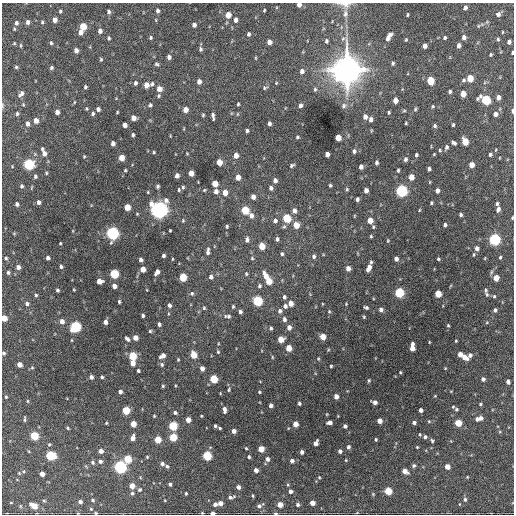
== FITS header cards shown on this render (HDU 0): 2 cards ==
NAXIS1  =                  512 / Axis length
NAXIS2  =                  512 / Axis length

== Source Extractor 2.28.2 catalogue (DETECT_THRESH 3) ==
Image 512 x 512 px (HDU 0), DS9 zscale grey, 1 PNG px = 1 image px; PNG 516 x 516 px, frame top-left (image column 1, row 512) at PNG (2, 3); no overlay
Background 1370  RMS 39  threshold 116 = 3 sigma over >= 5 px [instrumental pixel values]
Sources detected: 399; all 399 listed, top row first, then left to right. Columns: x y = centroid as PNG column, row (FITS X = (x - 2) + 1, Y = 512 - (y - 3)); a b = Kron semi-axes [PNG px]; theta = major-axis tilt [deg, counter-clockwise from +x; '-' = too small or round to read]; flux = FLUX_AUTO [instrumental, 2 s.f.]
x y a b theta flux
344 4 19 9 -8 2.0e+04
299 5 4 4 - 1.3e+04
465 8 4 3 - 6.9e+03
157 10 4 4 - 6.1e+03
264 10 3 2 - 2.5e+03
60 11 4 3 - 3.7e+03
109 12 5 4 - 6.2e+03
345 14 11 7 83 1.3e+04
498 14 6 5 - 1.0e+04
228 15 5 4 - 3.3e+04
407 15 4 2 - 2.7e+03
54 20 5 4 - 1.7e+04
156 20 5 3 - 1.9e+03
236 20 5 4 - 1.0e+04
28 22 5 4 - 8.8e+03
42 22 4 4 - 3.4e+03
16 23 5 4 - 6.7e+03
194 25 4 4 - 9.5e+03
83 26 5 4 - 5.8e+04
478 26 6 3 71 2.7e+03
14 29 3 3 - 2.6e+03
100 31 5 4 - 1.1e+04
80 32 5 4 - 1.4e+04
502 32 4 3 - 2.0e+03
248 34 5 4 - 5.4e+03
389 35 5 4 - 9.0e+03
464 37 5 4 - 1.1e+04
109 38 4 3 - 4.2e+03
151 38 4 4 - 3.6e+03
388 38 6 4 79 9.2e+03
444 38 3 3 - 4.0e+03
498 39 5 4 - 3.4e+03
406 40 4 3 - 2.5e+03
326 41 5 4 - 4.9e+03
269 42 4 4 - 1.4e+04
509 42 4 4 - 8.6e+03
14 43 4 4 - 2.4e+03
51 43 4 3 - 3.9e+03
21 45 6 3 -82 2.8e+03
459 45 4 4 - 1.1e+04
425 46 4 4 - 1.3e+04
201 49 6 5 - 5.4e+03
76 50 4 4 - 1.2e+04
512 53 4 2 - 3.8e+03
491 55 3 3 - 2.9e+03
169 57 4 4 - 8.9e+03
256 58 4 3 - 2.1e+03
101 59 5 3 - 3.2e+03
393 63 4 3 - 3.9e+03
157 64 6 4 -22 4.1e+03
16 67 4 4 - 3.5e+03
51 68 4 4 - 5.2e+03
347 70 12 11 - 3.1e+06
302 71 6 5 - 9.4e+03
470 78 5 4 - 4.9e+04
464 80 5 4 - 4.4e+03
430 81 6 5 - 6.5e+04
199 82 5 4 - 1.2e+04
135 83 5 4 - 6.5e+03
276 83 5 3 - 2.3e+03
152 84 6 5 - 4.8e+03
146 85 5 4 - 2.0e+04
85 87 4 3 - 4.2e+03
265 88 7 5 9 4.3e+03
159 89 5 5 - 2.0e+04
315 89 6 4 75 4.1e+03
450 92 4 3 - 4.4e+03
21 94 8 5 47 9.4e+03
463 94 5 4 - 2.9e+04
159 96 5 4 - 3.4e+03
498 97 4 4 - 1.2e+04
395 100 5 4 - 2.0e+04
486 100 6 5 - 1.8e+05
23 104 5 4 - 2.7e+03
238 104 3 3 - 2.9e+03
3 105 8 4 90 3.9e+03
150 105 5 4 - 4.7e+03
300 105 6 5 - 6.5e+03
344 106 8 7 - 7.6e+03
433 106 4 4 - 2.8e+03
86 109 4 3 - 2.4e+03
98 109 4 4 - 8.1e+03
415 109 5 4 - 3.4e+03
185 110 5 4 - 2.3e+04
404 111 6 4 1 2.7e+03
512 111 4 2 - 8.7e+03
57 112 4 4 - 1.3e+04
117 112 3 2 - 2.3e+03
389 112 3 2 - 3.0e+03
17 113 5 4 - 4.0e+03
93 114 5 4 - 4.6e+03
495 114 5 5 - 1.1e+04
203 115 4 3 - 3.0e+03
213 116 7 3 -81 7.0e+03
365 117 6 5 - 1.0e+04
133 118 5 4 - 1.8e+04
371 119 5 4 - 9.2e+03
36 121 5 4 - 1.7e+04
406 123 3 2 - 2.4e+03
27 124 5 4 - 1.0e+04
269 124 4 3 - 6.6e+03
125 125 4 4 - 1.6e+04
453 125 4 3 - 3.6e+03
435 126 5 4 - 4.7e+03
247 131 4 3 - 4.1e+03
133 135 4 3 - 4.1e+03
297 137 4 3 - 3.8e+03
338 138 5 4 - 3.2e+04
465 141 5 4 - 5.5e+04
113 143 4 4 - 1.0e+04
454 143 5 3 - 6.1e+03
446 147 6 5 - 5.9e+03
440 150 5 4 - 2.9e+03
354 151 5 4 - 6.3e+03
154 152 3 3 - 2.6e+03
44 153 7 5 -74 1.7e+04
187 153 5 3 - 1.8e+03
327 154 4 4 - 1.2e+04
434 154 3 2 - 2.0e+03
490 154 4 3 - 4.4e+03
416 155 4 3 - 4.2e+03
236 156 5 4 - 1.9e+04
84 157 4 3 - 2.5e+03
121 158 5 4 - 2.9e+04
405 159 5 4 - 6.2e+03
219 162 5 4 - 3.6e+04
377 162 4 3 - 5.6e+03
28 164 5 5 - 2.9e+05
292 165 6 4 33 4.4e+03
471 165 5 4 - 2.5e+04
12 166 4 2 - 1.6e+03
361 167 4 4 - 1.0e+04
429 169 4 3 - 5.7e+03
125 170 3 3 - 3.0e+03
398 170 4 3 - 3.5e+03
46 173 4 3 - 2.7e+03
191 173 5 4 - 2.3e+04
35 176 5 4 - 4.4e+03
177 176 4 4 - 1.2e+04
238 177 5 4 - 2.0e+04
411 177 5 4 - 3.1e+04
275 180 5 4 - 9.9e+03
215 184 5 4 - 4.2e+04
330 185 3 3 - 3.6e+03
22 186 4 3 - 4.6e+03
158 186 4 3 - 4.3e+03
183 187 4 3 - 3.7e+03
271 188 4 4 - 7.2e+03
347 189 5 4 - 3.1e+03
179 190 5 3 - 2.9e+03
204 190 4 3 - 2.4e+03
366 190 4 4 - 1.2e+04
216 191 5 5 - 1.1e+04
401 191 6 5 - 4.3e+05
437 191 4 4 - 1.1e+04
225 192 5 5 - 2.4e+04
253 197 5 4 - 1.4e+04
357 199 4 3 - 6.0e+03
39 202 4 4 - 8.1e+03
431 203 3 3 - 3.0e+03
17 204 4 3 - 7.1e+03
497 204 4 3 - 4.8e+03
127 207 5 4 - 3.7e+04
498 209 5 4 - 9.4e+03
159 210 7 7 - 1.2e+06
245 210 5 5 - 7.9e+04
419 210 5 3 - 2.2e+03
294 211 6 5 - 1.2e+04
251 215 6 5 - 1.2e+04
461 215 3 3 - 4.6e+03
287 218 5 5 - 1.0e+05
512 218 3 2 - 2.4e+03
183 220 5 4 - 2.8e+03
370 220 5 4 - 3.2e+04
275 221 5 5 - 7.8e+03
296 225 5 5 - 3.4e+04
445 225 4 3 - 6.4e+03
227 226 6 4 79 3.5e+03
284 227 6 5 - 3.8e+03
373 227 5 4 - 3.3e+03
170 231 3 2 - 2.4e+03
112 233 6 5 - 5.8e+05
371 236 4 3 - 2.7e+03
277 239 5 4 - 5.5e+03
494 239 5 5 - 3.9e+05
247 240 7 5 86 7.8e+03
388 241 5 3 - 2.4e+03
60 243 3 2 - 2.7e+03
262 246 5 4 - 4.4e+04
477 248 6 5 - 1.0e+04
208 251 11 5 83 8.2e+03
282 254 4 3 - 4.1e+03
163 256 4 3 - 5.5e+03
314 256 6 5 - 6.3e+03
500 257 4 3 - 3.6e+03
6 258 5 4 - 4.1e+03
48 258 4 4 - 7.7e+03
252 258 5 4 - 2.9e+03
485 258 4 3 - 1.8e+03
172 259 4 3 - 2.1e+03
396 259 4 4 - 1.1e+04
438 259 3 3 - 3.1e+03
141 260 4 4 - 7.4e+03
371 262 4 4 - 3.5e+03
18 267 4 4 - 1.1e+04
61 267 4 3 - 5.1e+03
348 268 5 4 - 1.4e+04
369 268 7 4 64 1.7e+04
143 269 5 4 - 2.5e+04
8 272 4 4 - 4.8e+03
157 272 6 4 58 1.3e+04
114 274 5 5 - 1.6e+05
246 274 5 4 - 3.2e+03
266 276 10 5 -61 2.6e+04
183 277 5 5 - 7.8e+04
211 277 5 5 - 9.3e+03
496 278 5 4 - 3.2e+04
99 281 5 4 - 2.4e+04
269 281 5 5 - 5.0e+04
114 286 4 4 - 1.5e+04
259 286 5 4 - 4.4e+03
57 290 4 3 - 5.1e+03
74 290 3 2 - 2.0e+03
485 290 6 5 - 4.2e+03
399 292 5 5 - 1.9e+05
192 294 6 5 - 4.9e+03
438 294 5 4 - 4.9e+04
487 294 8 5 -69 5.0e+03
36 295 4 4 - 3.6e+03
494 296 5 4 - 3.6e+03
284 297 5 4 - 5.2e+03
257 301 5 5 - 2.0e+05
119 302 3 3 - 4.0e+03
27 303 5 5 - 7.1e+03
291 303 5 4 - 2.0e+04
346 304 3 3 - 2.1e+03
169 305 5 4 - 7.5e+03
285 306 5 5 - 7.6e+03
233 307 5 4 - 3.3e+03
366 307 5 3 - 4.6e+03
204 308 5 4 - 3.6e+03
381 310 5 4 - 8.8e+03
495 310 5 4 - 6.8e+03
280 311 6 5 - 6.9e+03
329 311 5 4 - 2.9e+03
240 312 4 4 - 6.5e+03
143 316 4 3 - 5.4e+03
228 316 9 5 -4 6.8e+03
364 317 4 4 - 2.7e+03
4 318 5 4 - 3.3e+04
284 319 6 5 - 7.5e+03
62 321 5 4 - 1.4e+04
105 322 4 4 - 1.1e+04
487 322 5 3 - 2.5e+03
159 324 4 3 - 6.2e+03
448 325 4 4 - 2.9e+03
75 327 6 5 - 3.0e+05
289 327 5 5 - 1.3e+04
271 328 5 4 - 4.2e+03
150 331 4 4 - 3.3e+03
323 337 5 4 - 3.3e+04
135 338 4 4 - 2.0e+04
127 339 7 4 -43 6.6e+03
281 339 5 5 - 3.8e+04
456 341 3 3 - 2.4e+03
429 342 4 2 - 1.9e+03
412 347 8 4 87 2.6e+04
289 348 5 4 - 3.6e+04
218 352 4 4 - 3.0e+03
3 353 4 4 - 5.2e+03
460 354 5 4 - 1.6e+04
193 355 5 4 - 5.4e+04
470 355 6 5 - 8.1e+03
132 356 5 5 - 1.1e+05
163 356 6 4 32 1.4e+04
272 357 5 3 - 2.4e+03
464 357 6 4 -40 2.2e+04
318 359 4 3 - 2.5e+03
178 360 4 4 - 2.5e+03
132 363 4 4 - 1.9e+04
19 364 4 4 - 2.0e+04
162 364 6 5 - 5.1e+03
331 366 3 3 - 3.0e+03
32 368 5 3 - 2.6e+03
202 368 4 4 - 1.5e+04
445 368 3 3 - 2.0e+03
138 371 3 3 - 4.4e+03
400 372 3 2 - 2.4e+03
91 377 4 4 - 7.8e+03
102 377 4 3 - 4.5e+03
214 379 5 5 - 8.8e+04
483 379 4 4 - 8.6e+03
369 380 4 3 - 2.9e+03
508 381 5 3 - 6.5e+03
163 386 4 4 - 3.2e+03
229 390 5 3 - 2.8e+03
120 392 4 4 - 7.6e+03
259 392 3 2 - 2.6e+03
336 396 4 4 - 1.6e+04
435 396 3 3 - 1.9e+03
6 397 4 4 - 2.8e+03
28 401 4 3 - 2.5e+03
375 402 5 4 - 1.2e+04
299 403 3 3 - 4.7e+03
480 404 4 3 - 2.8e+03
271 405 4 4 - 9.6e+03
456 409 6 5 - 4.7e+03
126 410 5 5 - 7.4e+04
224 410 6 3 -84 8.9e+03
421 410 4 4 - 1.0e+04
175 413 5 4 - 5.2e+03
327 414 4 3 - 1.7e+03
154 416 3 3 - 2.6e+03
201 416 3 3 - 2.0e+03
481 418 4 4 - 9.9e+03
25 419 7 2 87 3.6e+03
477 419 4 3 - 7.0e+03
188 420 4 4 - 2.0e+04
380 421 4 4 - 1.9e+04
429 421 4 4 - 2.7e+03
329 422 5 4 - 1.2e+04
414 422 4 3 - 7.3e+03
106 423 3 3 - 2.5e+03
458 423 5 4 - 5.3e+04
133 424 4 4 - 3.1e+04
295 424 4 4 - 2.5e+04
173 426 5 5 - 1.4e+05
215 426 3 3 - 4.2e+03
345 426 4 3 - 6.2e+03
68 428 4 3 - 3.2e+03
220 428 3 2 - 3.0e+03
234 431 4 4 - 1.3e+04
34 436 5 5 - 1.2e+05
173 437 5 5 - 8.6e+04
425 437 5 5 - 6.2e+03
132 438 5 4 - 1.7e+04
158 439 5 4 - 5.2e+04
376 439 3 2 - 3.2e+03
432 441 4 3 - 3.6e+03
316 443 5 4 - 1.3e+04
49 444 4 3 - 3.2e+03
348 447 4 4 - 6.0e+03
417 447 3 3 - 2.2e+03
246 448 3 3 - 2.4e+03
261 449 4 4 - 3.9e+04
101 451 4 4 - 1.4e+04
340 451 4 3 - 8.1e+03
302 452 4 3 - 7.8e+03
207 455 5 5 - 1.4e+05
51 456 6 5 - 1.5e+05
147 457 4 3 - 2.7e+03
249 457 4 3 - 3.8e+03
127 459 5 5 - 8.2e+04
267 459 4 4 - 9.6e+03
346 460 4 4 - 2.3e+03
100 461 5 5 - 7.4e+03
292 461 4 4 - 1.0e+04
93 462 5 4 - 5.1e+03
162 464 5 4 - 8.1e+03
167 466 4 4 - 4.5e+03
414 466 4 4 - 4.7e+03
447 466 4 4 - 2.3e+04
120 467 5 5 - 5.5e+05
256 470 4 4 - 1.1e+04
24 471 5 5 - 4.3e+03
405 471 5 4 - 1.9e+04
19 473 4 4 - 2.2e+03
42 474 4 4 - 1.6e+04
140 477 5 3 - 2.1e+03
319 477 4 4 - 2.4e+03
467 477 4 3 - 2.0e+03
170 484 3 3 - 5.1e+03
132 486 4 4 - 2.2e+04
238 487 4 4 - 9.5e+03
139 490 5 4 - 4.2e+03
290 491 4 4 - 8.2e+03
388 491 5 4 - 7.6e+04
132 493 5 5 - 4.1e+03
186 493 3 3 - 2.9e+03
253 495 5 2 - 2.6e+03
231 497 10 5 13 6.8e+03
465 499 5 5 - 5.2e+03
44 500 5 3 - 2.7e+03
92 500 3 3 - 3.4e+03
80 502 4 3 - 7.2e+03
11 503 4 3 - 2.0e+03
220 503 4 4 - 1.6e+04
312 503 4 4 - 2.0e+04
215 504 4 4 - 9.5e+03
280 505 4 4 - 2.5e+04
298 505 4 4 - 5.9e+03
34 506 6 4 -29 4.5e+04
259 506 7 5 27 7.8e+03
91 509 4 3 - 2.1e+03
78 513 3 2 - 1.7e+03
96 513 3 2 - 2.6e+03
202 513 3 2 - 2.5e+03
213 513 4 3 - 9.1e+03
276 513 4 3 - 3.5e+03
At the frame edge (FLAGS 8, measured only in part): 13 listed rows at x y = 344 4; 299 5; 512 53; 3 105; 512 111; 512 218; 4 318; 3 353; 78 513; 96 513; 202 513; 213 513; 276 513